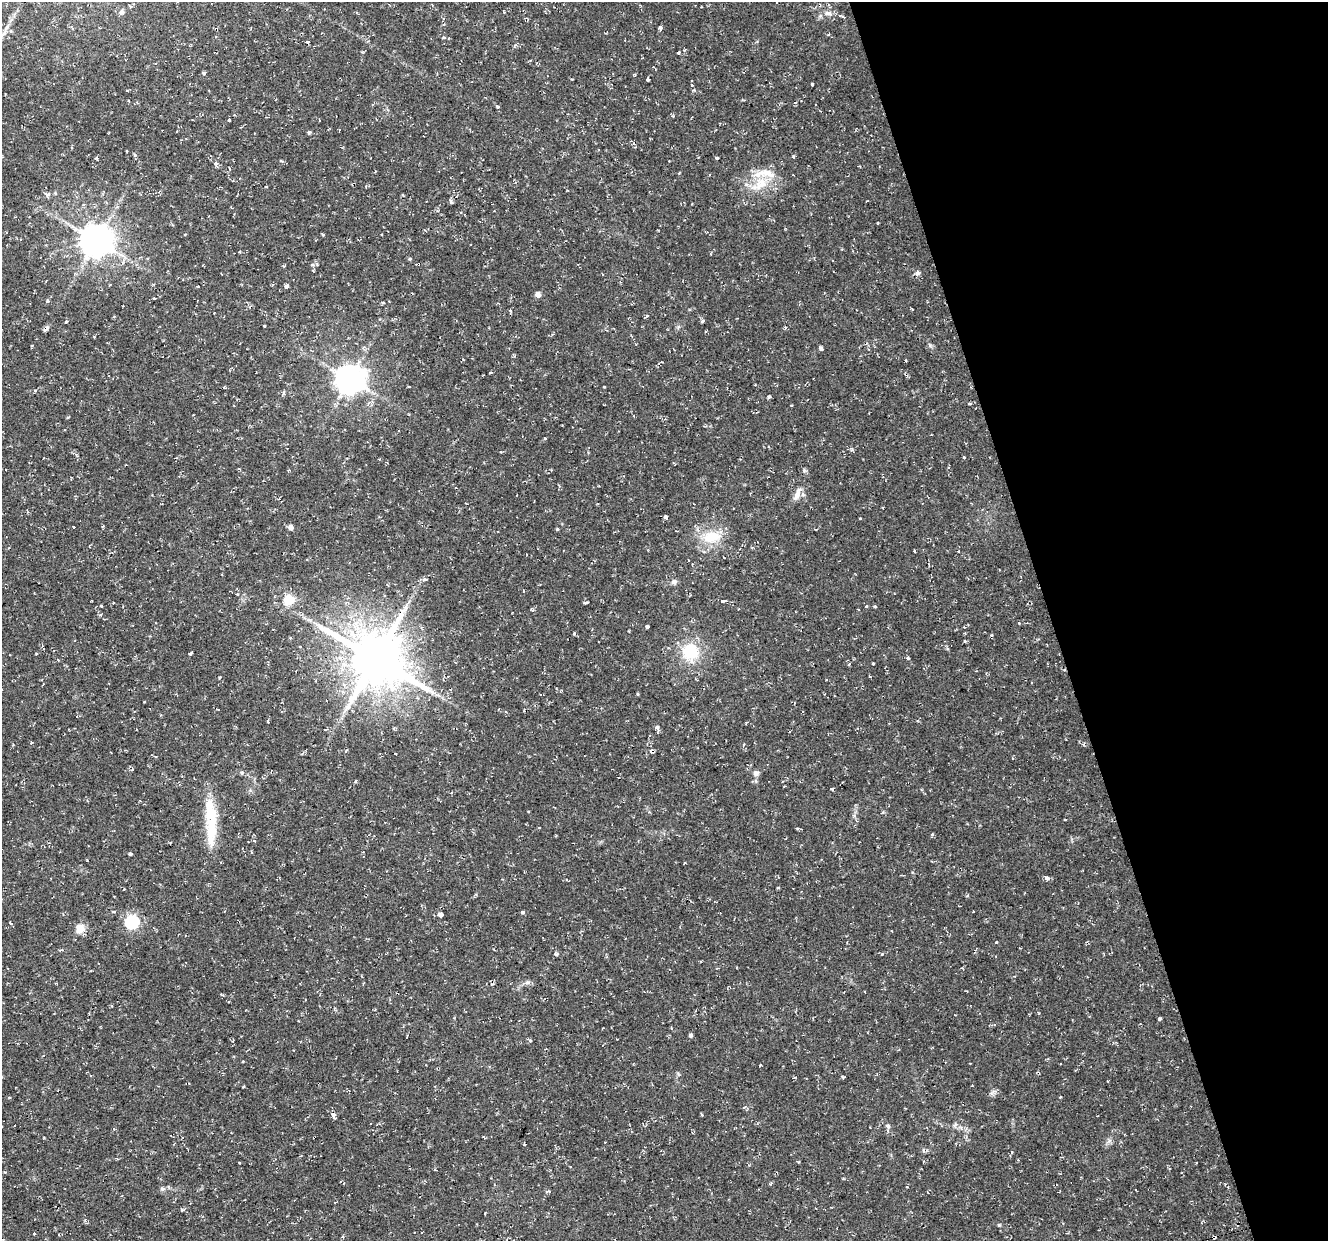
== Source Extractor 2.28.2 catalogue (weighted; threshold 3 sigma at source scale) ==
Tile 12 of 4 x 4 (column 4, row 3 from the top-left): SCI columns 3978-5303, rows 1346-2584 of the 5303 x 5123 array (HDU 1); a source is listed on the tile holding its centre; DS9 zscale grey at full resolution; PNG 1330 x 1243 px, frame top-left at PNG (2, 2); no overlay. Shown black and unused: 21% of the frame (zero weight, under 2 of 3 exposures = <1% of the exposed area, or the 3 px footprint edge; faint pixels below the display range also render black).
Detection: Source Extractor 2.28.2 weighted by HDU 2 'WHT'; one run over the whole footprint, this tile lists its part. Background 0.0251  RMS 0.0042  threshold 0.0187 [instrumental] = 3 sigma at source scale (4.5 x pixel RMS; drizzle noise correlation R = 1.50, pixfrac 1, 0.0396/0.0396 arcsec/px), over >= 5 px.
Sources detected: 152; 1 inside a brighter object's white glare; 12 cosmic-ray / hot-pixel residue — not listed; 3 inside a brighter listed object's ellipse — not listed separately; the other 136 listed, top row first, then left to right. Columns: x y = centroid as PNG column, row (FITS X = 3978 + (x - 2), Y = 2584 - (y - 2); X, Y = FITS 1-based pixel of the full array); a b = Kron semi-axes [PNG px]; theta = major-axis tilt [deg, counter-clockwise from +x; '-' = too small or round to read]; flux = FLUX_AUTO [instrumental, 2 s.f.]
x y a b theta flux
121 12 6 5 - 1.1
828 13 10 7 -9 2
843 17 4 3 - 2.1
525 18 4 4 - 0.57
660 28 4 3 - 3.3
216 29 4 4 - 0.6
4 33 13 5 47 2.1
308 41 3 3 - 2.8
679 53 3 3 - 3.2
204 73 4 3 - 2.7
647 80 3 3 - 0.68
812 84 3 3 - 0.64
691 85 4 2 - 0.38
497 106 3 3 - 2.2
229 120 3 3 - 3.8
309 132 5 4 - 0.54
127 151 3 2 - 0.34
793 157 4 4 - 0.45
96 158 5 3 - 0.5
717 158 4 3 - 0.52
281 161 5 3 - 0.45
216 164 4 4 - 1.4
760 184 27 14 40 11
47 194 8 5 -18 1.3
451 202 6 4 -74 0.88
323 235 4 3 - 0.46
96 240 9 9 - 840
410 259 4 4 - 0.49
313 264 7 4 -9 0.99
284 266 4 3 - 0.46
918 273 7 6 - 1
286 286 5 4 - 1.1
538 294 6 5 - 2
154 298 3 3 - 0.76
48 301 5 3 - 0.49
912 309 3 3 - 0.39
510 311 4 2 - 1.3
647 316 3 3 - 6.8
703 321 3 3 - 2.4
66 322 3 3 - 1.4
264 326 3 3 - 1.1
785 327 5 3 - 0.52
46 329 8 5 52 1.1
821 348 5 4 - 0.95
906 361 3 2 - 0.45
661 362 4 2 - 0.4
490 373 4 3 - 0.35
349 379 9 9 - 610
604 387 3 2 - 0.35
35 391 4 3 - 0.51
769 397 3 3 - 0.88
545 438 3 3 - 0.59
852 450 5 4 - 0.65
964 457 3 3 - 0.53
674 464 5 2 - 0.35
239 469 4 3 - 0.39
797 495 18 8 65 3
883 508 4 2 - 0.29
665 517 3 3 - 7.6
103 526 4 3 - 0.34
74 527 3 3 - 1.8
291 527 5 4 - 2.1
557 529 3 3 - 0.45
711 537 25 15 10 12
914 551 3 2 - 0.35
674 582 6 6 - 1.5
289 600 5 5 - 26
723 601 4 3 - 2.7
585 603 4 3 - 1.2
866 606 4 3 - 0.48
647 627 4 3 - 0.78
574 633 4 3 - 0.62
290 638 5 3 - 0.37
965 641 4 4 - 0.43
690 652 20 19 - 16
190 654 4 4 - 0.53
908 658 4 3 - 0.48
376 659 17 15 -32 2300
873 663 3 3 - 1.3
219 677 3 3 - 0.52
869 677 3 3 - 0.64
637 694 5 3 - 0.35
144 702 2 2 - 0.34
76 716 3 3 - 0.46
268 721 3 3 - 1.2
657 728 8 5 -52 1.1
326 729 4 3 - 0.77
396 753 3 3 - 0.66
242 772 6 4 0 0.65
756 773 8 8 - 1.4
356 781 5 3 - 0.42
832 789 3 3 - 4.3
649 812 5 3 - 0.44
211 814 52 14 -86 17
1065 819 3 3 - 1.1
932 834 4 4 - 0.74
254 841 4 4 - 0.49
252 852 3 3 - 0.46
130 854 3 3 - 4.6
1046 878 6 4 84 0.99
567 880 3 2 - 0.44
778 887 4 2 - 0.39
967 895 4 3 - 0.54
114 896 3 2 - 0.33
113 912 5 3 - 0.56
522 912 4 3 - 0.63
440 915 3 3 - 48
132 922 6 6 - 60
10 923 4 3 - 0.8
80 929 11 10 - 4.4
996 942 3 3 - 2.1
494 949 3 2 - 0.49
556 954 6 4 13 0.7
527 982 7 4 1 0.98
221 994 4 4 - 0.47
1159 1019 3 3 - 4.7
691 1035 4 4 - 0.97
530 1041 4 3 - 1
43 1055 3 3 - 0.42
243 1062 3 2 - 0.4
760 1065 3 2 - 0.45
678 1074 7 3 -46 0.49
243 1087 3 2 - 0.35
1060 1097 3 3 - 0.4
334 1115 4 3 - 4.5
702 1115 4 3 - 0.4
888 1126 6 5 - 0.91
114 1129 4 3 - 0.56
1012 1152 5 3 - 0.42
771 1183 5 3 - 0.42
162 1189 6 5 - 0.77
547 1191 7 3 13 0.48
34 1233 4 3 - 0.32
1214 1237 4 3 - 1.8
3 1239 4 3 - 0.66
507 1239 4 2 - 0.36
Overlapping masked pixels (flux is a lower limit): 4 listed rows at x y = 216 29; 46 329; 376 659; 1214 1237
Isophote crosses this tile's border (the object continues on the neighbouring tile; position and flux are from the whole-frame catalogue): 1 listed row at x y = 4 33
Unlisted compact peaks at least as high as the median listed source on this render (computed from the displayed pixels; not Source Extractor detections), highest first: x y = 999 1225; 930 346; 882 954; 875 606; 182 1210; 101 606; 843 1077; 424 579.